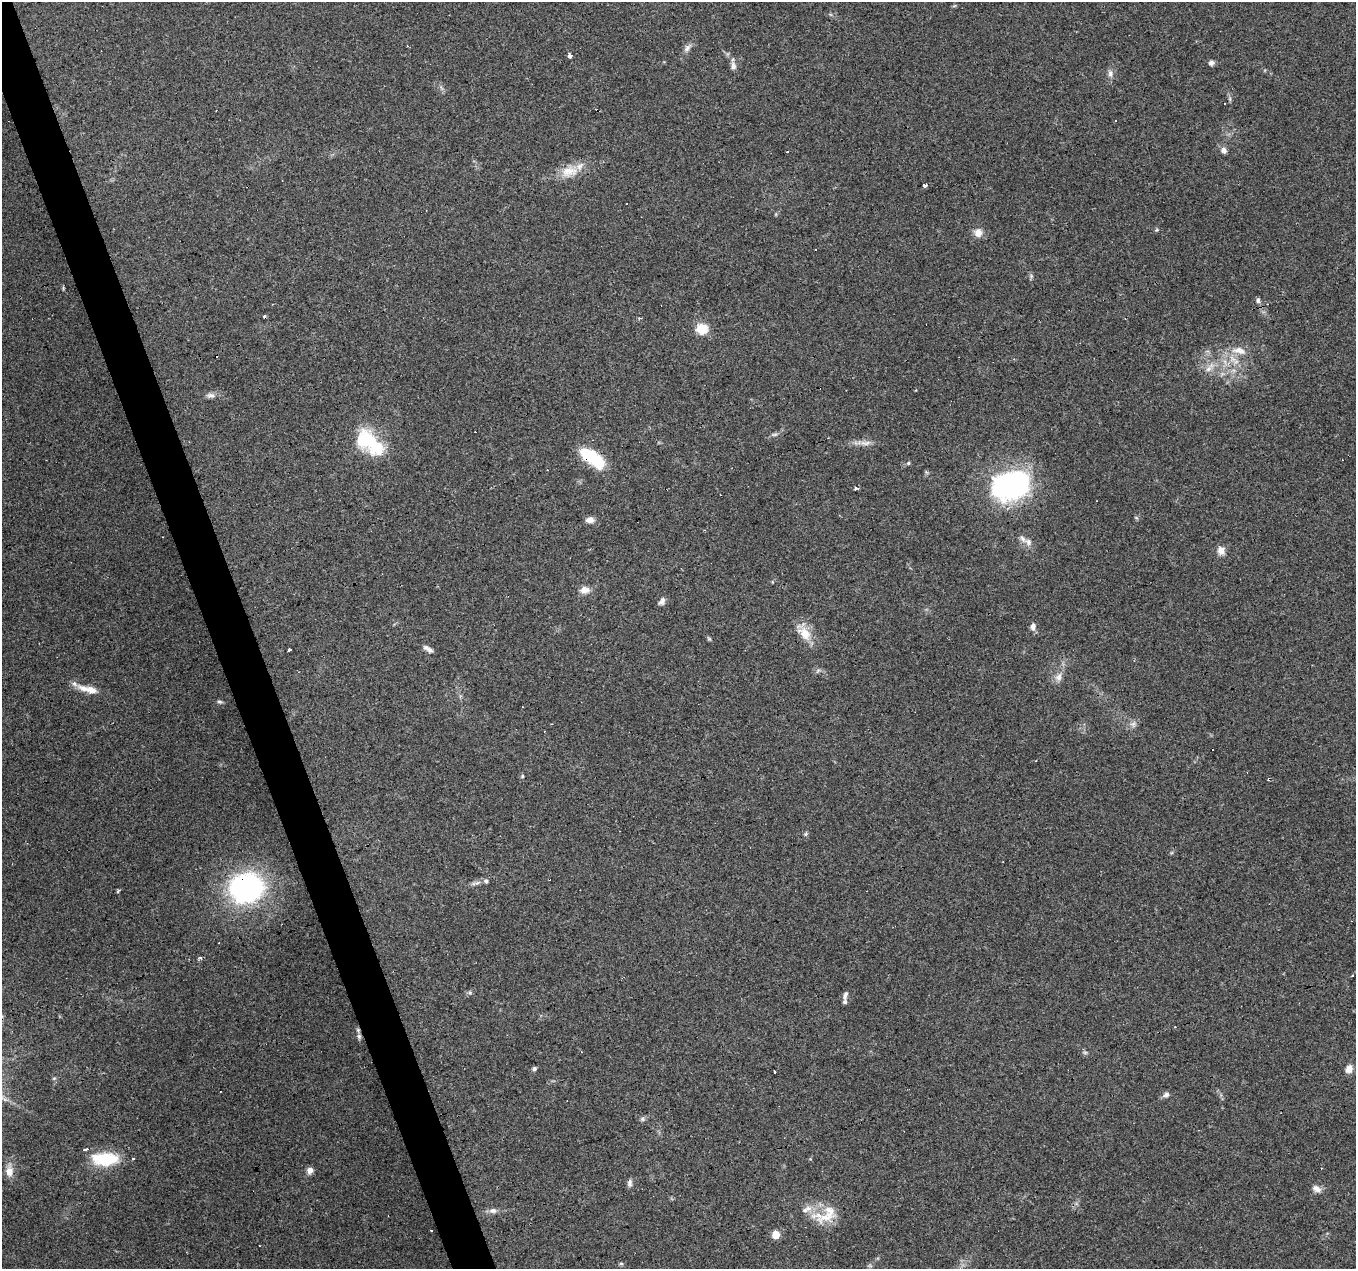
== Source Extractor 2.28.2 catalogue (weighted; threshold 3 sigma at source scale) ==
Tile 11 of 4 x 4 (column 3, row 3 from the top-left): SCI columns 2711-4064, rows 1386-2652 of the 5419 x 5248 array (HDU 1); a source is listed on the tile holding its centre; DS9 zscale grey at full resolution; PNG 1358 x 1271 px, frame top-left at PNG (2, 2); no overlay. Shown black and unused: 3% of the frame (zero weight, under 3 of 4 exposures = <1% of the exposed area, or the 3 px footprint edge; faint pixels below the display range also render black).
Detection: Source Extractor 2.28.2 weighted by HDU 2 'WHT'; one run over the whole footprint, this tile lists its part. Background 0.101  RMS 0.0064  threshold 0.0288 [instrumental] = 3 sigma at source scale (4.5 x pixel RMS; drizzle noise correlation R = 1.50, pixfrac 1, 0.0396/0.0396 arcsec/px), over >= 5 px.
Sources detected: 93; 3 inside a brighter object's white glare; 16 cosmic-ray / hot-pixel residue — not listed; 8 inside a brighter listed object's ellipse — not listed separately; the other 66 listed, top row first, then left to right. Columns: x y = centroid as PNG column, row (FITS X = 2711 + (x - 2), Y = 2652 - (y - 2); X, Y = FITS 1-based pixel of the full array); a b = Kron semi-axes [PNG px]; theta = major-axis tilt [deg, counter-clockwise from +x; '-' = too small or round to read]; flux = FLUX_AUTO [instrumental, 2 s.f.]
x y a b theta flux
954 6 6 4 18 0.74
407 46 2 2 - 0.66
687 49 11 6 50 2.7
569 56 4 4 - 6.4
1211 63 7 6 - 2.2
733 66 9 6 -83 2.9
1110 74 10 6 -81 2.5
1224 150 9 7 -53 2.6
787 152 3 3 - 1.4
569 171 27 14 7 13
925 185 3 3 - 22
978 233 10 9 - 4.9
1258 300 3 3 - 7.8
702 329 11 10 - 14
1239 351 23 10 -11 8.2
1209 369 13 6 52 3.7
211 395 11 7 -2 2.6
775 434 8 5 6 1.4
369 440 37 17 -60 30
865 443 17 6 1 4.1
592 457 28 12 -35 33
908 463 5 4 - 0.88
1012 484 45 27 20 110
856 489 4 3 - 3.8
1136 517 6 3 -20 0.79
590 520 9 7 3 3.7
1028 542 13 9 -41 3.7
1221 551 11 9 -78 4.2
585 590 12 9 7 4.8
662 601 11 7 59 2.3
1033 627 9 7 87 2.7
805 633 22 14 -50 11
709 639 6 5 - 0.87
426 648 9 6 -13 2.1
289 650 4 3 - 2.1
1058 677 13 8 59 4
83 688 22 9 -21 7.3
219 702 6 5 - 1.1
1133 724 9 7 62 2.6
522 776 5 4 - 0.78
806 834 6 4 48 0.95
476 883 16 4 13 2.6
246 888 18 14 6 220
117 892 3 3 - 2.1
200 958 4 3 - 1.7
1352 975 3 2 - 0.48
470 993 6 4 -19 0.99
845 995 12 5 73 2.1
359 1036 7 6 - 1.7
534 1069 6 5 - 1.4
1349 1069 9 7 74 4.6
774 1073 3 3 - 2.1
54 1078 6 4 2 0.87
1166 1095 8 7 - 2.3
642 1119 7 6 - 1.4
85 1150 4 3 - 7.1
107 1159 30 16 9 26
310 1170 7 6 - 3.9
9 1171 15 9 86 5.6
630 1183 10 6 89 2.2
1316 1189 12 7 -26 3.7
808 1208 12 8 16 4.7
493 1211 10 7 2 2.9
826 1217 34 14 17 15
776 1235 5 5 - 11
621 1263 5 5 - 0.96
Overlapping masked pixels (flux is a lower limit): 3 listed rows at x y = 592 457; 246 888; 359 1036